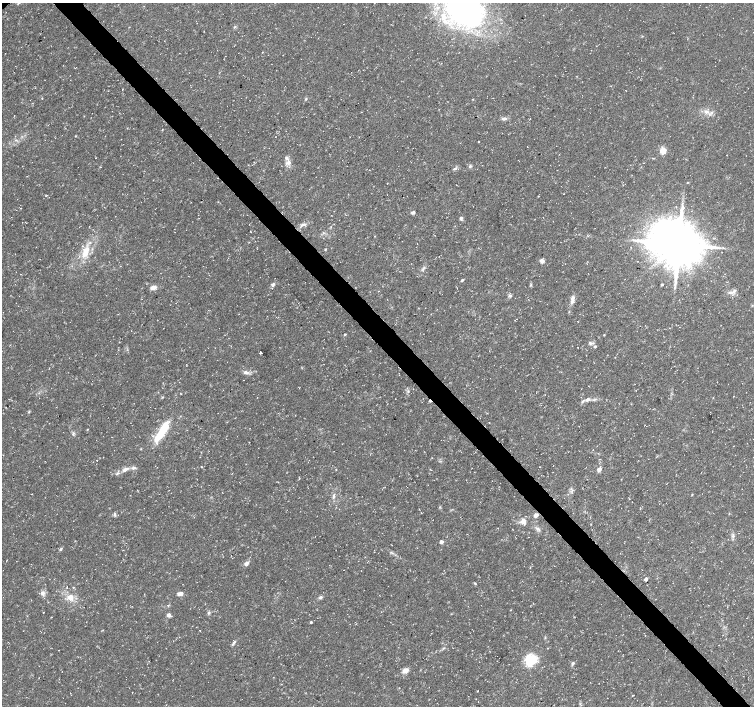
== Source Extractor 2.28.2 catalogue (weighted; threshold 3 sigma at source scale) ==
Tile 6 of 4 x 4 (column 2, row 2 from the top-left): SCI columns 1508-3011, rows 3026-4432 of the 6018 x 5987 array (HDU 1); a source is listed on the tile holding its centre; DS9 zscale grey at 2 x 2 block average (1 PNG px = mean of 2 x 2 image px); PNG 756 x 708 px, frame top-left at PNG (2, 3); no overlay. Shown black and unused: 4% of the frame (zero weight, under 3 of 5 exposures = <1% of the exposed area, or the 3 px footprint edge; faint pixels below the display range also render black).
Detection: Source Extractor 2.28.2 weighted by HDU 2 'WHT'; one run over the whole footprint, this tile lists its part. Background 0.0226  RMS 0.0035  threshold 0.0157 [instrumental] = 3 sigma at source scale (4.5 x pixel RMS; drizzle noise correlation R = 1.50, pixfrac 1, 0.0396/0.0396 arcsec/px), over >= 5 px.
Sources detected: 89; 10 inside a brighter listed object's ellipse — not listed separately; the other 79 listed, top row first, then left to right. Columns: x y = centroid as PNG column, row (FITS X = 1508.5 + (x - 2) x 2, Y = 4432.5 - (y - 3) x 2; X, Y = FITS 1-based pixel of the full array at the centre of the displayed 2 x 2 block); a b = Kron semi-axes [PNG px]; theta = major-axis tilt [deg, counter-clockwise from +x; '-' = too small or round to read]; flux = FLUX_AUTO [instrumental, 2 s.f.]
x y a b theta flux
464 10 41 27 -33 250
234 27 4 3 - 0.82
306 99 4 3 - 0.83
706 112 7 5 -16 3.8
504 119 7 4 6 2.3
75 136 2 2 - 0.45
479 141 2 2 - 0.45
663 151 3 3 - 27
289 162 7 5 -45 3.4
470 166 5 3 - 1.1
100 167 2 2 - 0.36
455 168 7 3 20 1.4
46 195 4 2 - 0.48
413 212 5 4 - 1.6
461 218 5 3 - 1.6
302 225 8 3 20 2.6
678 244 13 11 -22 4000
326 249 4 2 - 0.64
86 251 15 8 69 13
542 261 4 3 - 3.9
424 268 3 3 - 0.91
462 280 4 3 - 0.97
273 284 5 4 - 1.8
662 284 3 3 - 0.82
531 285 4 2 - 0.81
153 287 6 4 14 4.6
674 287 3 2 - 0.79
730 292 5 4 - 2.1
510 296 5 4 - 1.5
572 300 11 4 82 4.1
345 334 2 2 - 1.2
604 335 3 2 - 0.47
590 343 6 3 -62 1.3
595 346 4 3 - 0.87
260 353 2 2 - 19
246 372 6 4 -16 2.7
408 391 3 2 - 0.56
162 397 3 3 - 0.58
587 399 7 5 28 2.5
430 401 3 2 - 2.1
29 412 4 2 - 0.73
87 429 3 2 - 0.38
73 434 6 2 66 0.99
160 434 24 7 55 25
249 442 2 2 - 0.27
97 460 2 2 - 0.24
202 467 3 2 - 0.42
540 467 2 2 - 0.25
125 469 10 5 24 4.4
599 469 6 4 55 3
621 479 2 2 - 0.32
692 494 3 2 - 0.49
333 496 8 3 81 2.4
115 514 6 3 -81 1.3
536 515 5 4 - 3
523 521 9 8 - 5
591 524 2 2 - 0.38
538 529 7 3 -20 2
733 536 4 3 - 1.1
441 542 4 3 - 1.9
61 549 4 3 - 1.1
246 563 6 4 32 2.7
344 570 2 2 - 0.24
646 579 3 3 - 3
475 583 4 3 - 0.76
73 587 3 3 - 0.69
42 593 6 5 - 3.1
180 594 7 4 12 3.3
70 597 11 9 -44 8.1
320 597 6 4 47 1.5
43 613 2 2 - 0.42
209 613 5 4 - 1.4
168 615 4 4 - 3.1
311 622 3 2 - 1.1
234 643 9 3 52 1.7
443 648 4 3 - 0.83
529 658 14 13 - 17
573 663 4 3 - 1.3
405 670 7 5 25 5
Overlapping masked pixels (flux is a lower limit): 2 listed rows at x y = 430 401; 536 515
Isophote crosses this tile's border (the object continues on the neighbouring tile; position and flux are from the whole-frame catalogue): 1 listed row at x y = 464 10
Diffuse or blended objects may show on this block-average render without a row.